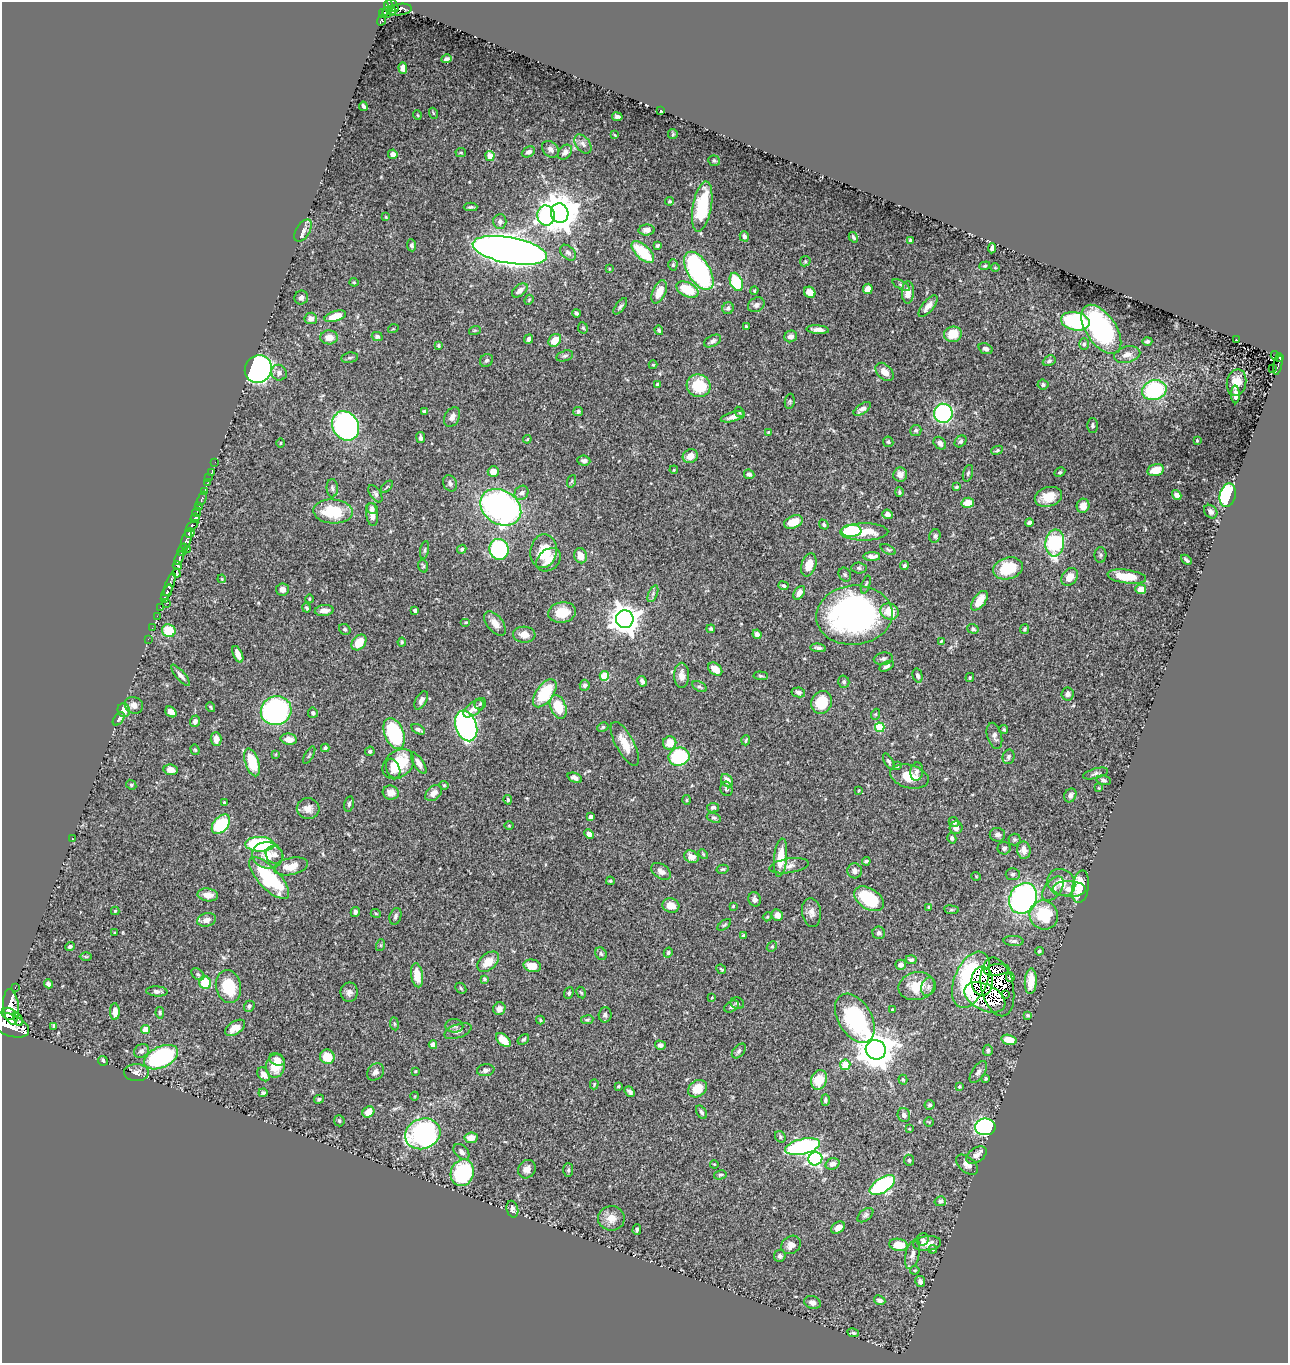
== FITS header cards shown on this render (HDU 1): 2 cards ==
NAXIS1  =                 1286
NAXIS2  =                 1361

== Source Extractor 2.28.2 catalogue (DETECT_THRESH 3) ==
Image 1286 x 1361 px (HDU 1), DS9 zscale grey, 1 PNG px = 1 image px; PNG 1290 x 1365 px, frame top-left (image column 1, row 1361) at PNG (2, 2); each listed source drawn as its Kron ellipse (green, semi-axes under 4 px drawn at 4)
Background 0.407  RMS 0.016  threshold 0.0489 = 3 sigma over >= 5 px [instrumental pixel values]
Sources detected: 497; all 497 listed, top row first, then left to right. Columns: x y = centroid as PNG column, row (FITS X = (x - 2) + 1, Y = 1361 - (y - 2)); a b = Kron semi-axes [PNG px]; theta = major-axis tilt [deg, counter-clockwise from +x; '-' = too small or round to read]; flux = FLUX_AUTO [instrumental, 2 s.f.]
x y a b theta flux
393 5 8 4 -59 360
388 6 6 4 -87 310
400 9 12 5 6 290
392 11 4 3 - 78
387 12 5 3 - 120
383 13 5 2 - 69
381 20 5 4 - 120
447 59 5 3 - 2.5
403 68 6 4 -88 5.1
363 106 5 3 - 2.4
661 111 3 3 - 1.2
433 113 5 3 - 1
417 115 5 3 - 0.84
617 117 5 3 - 3
673 134 5 4 - 1.3
615 135 3 3 - 0.91
583 144 11 7 -52 4.1
550 149 9 7 -44 5
461 152 5 4 - 1.6
528 152 7 5 27 4.8
565 152 8 6 49 5.1
393 154 5 4 - 4.5
490 156 5 4 - 13
714 161 6 5 - 1.6
670 201 4 3 - 1.5
471 207 7 4 2 2.1
702 207 25 9 80 56
560 213 10 8 -76 2800
546 216 10 8 -86 180
386 217 4 4 - 1
500 221 7 6 - 4.2
647 230 8 5 4 5.4
303 231 12 6 58 5.1
744 236 5 4 - 3.3
853 237 6 3 -58 1.8
910 240 4 3 - 1.6
411 245 6 4 -84 2.6
657 246 4 3 - 2
992 248 5 4 - 4.3
510 250 38 13 -10 2200
643 252 14 7 -44 43
568 253 9 6 -43 4.1
805 261 5 5 - 1.5
673 265 5 4 - 1.6
985 266 5 4 - 1.3
995 268 4 3 - 0.87
609 269 4 3 - 1
699 271 21 11 -58 200
354 282 4 4 - 0.99
736 282 9 6 -67 48
901 285 9 4 -26 1.9
868 289 5 5 - 6.7
520 290 9 5 38 6.4
687 290 12 7 -25 37
754 291 4 3 - 1.1
659 292 12 6 66 15
810 292 6 5 - 10
908 292 11 6 88 9.5
301 298 7 6 - 3.7
529 300 5 4 - 1.3
756 305 9 7 31 3.7
620 306 9 4 53 2.5
928 306 13 5 50 6.7
728 308 6 5 - 3.3
576 313 4 3 - 1.9
335 316 11 5 17 20
311 318 6 6 - 5.7
1075 321 14 9 -11 100
746 327 4 3 - 1.6
583 328 5 5 - 1.7
393 329 5 3 - 1
1101 329 28 15 -56 160
475 330 6 4 18 1.4
659 330 5 4 - 1.8
818 330 11 4 -4 5.7
953 334 9 7 15 21
791 336 6 5 - 4.9
329 337 9 7 -2 12
377 337 5 4 - 2.3
528 339 5 4 - 3.5
555 340 7 5 48 14
1237 340 3 2 - 0.83
713 341 9 5 28 3.8
1147 341 5 4 - 2.6
1084 344 6 5 - 1.9
438 345 4 4 - 1.6
986 349 7 5 -22 3.1
1127 355 13 8 13 8.6
1275 355 4 2 - 12
565 356 9 5 17 2.4
350 358 8 5 9 2.1
1280 358 4 3 - 67
486 360 7 6 - 3
1049 361 7 5 28 2.8
1278 364 11 4 79 160
653 365 4 4 - 1.1
1272 368 2 2 - 5.4
258 369 14 13 - 530
885 372 11 7 -46 10
279 373 8 7 - 4.7
1236 383 13 9 79 17
658 385 4 3 - 2.9
1043 385 5 5 - 2.4
699 386 12 11 - 41
1154 390 12 10 14 110
1235 394 9 4 -88 4.4
790 401 8 5 84 2
862 409 10 5 35 5.1
578 411 5 4 - 2.2
425 412 4 4 - 2.8
739 412 5 3 - 1.3
943 413 9 9 - 170
452 417 10 7 61 5.9
733 417 12 4 16 6.3
346 426 15 12 -59 310
1092 426 7 5 90 2.7
916 430 5 5 - 2.1
768 432 3 3 - 0.97
421 438 5 4 - 3.3
527 439 4 3 - 1.2
1197 440 2 2 - 0.84
960 441 6 5 - 2.7
888 442 5 5 - 1.7
280 443 4 3 - 1
940 443 7 5 -46 4.4
997 450 6 3 22 1.6
690 456 8 6 29 9.7
584 461 6 5 - 3.9
215 462 2 2 - 5.1
674 470 4 3 - 0.88
1155 470 8 6 14 17
493 472 5 5 - 13
1060 472 6 4 28 1.5
211 473 3 2 - 8.8
968 473 8 5 74 2.2
749 474 5 4 - 3.3
900 475 7 7 - 6.9
209 478 2 2 - 6.2
572 481 6 4 71 1.2
207 483 2 2 - 10
450 483 8 6 -65 3.5
387 487 7 3 45 1.3
956 487 4 3 - 2
332 488 9 5 -87 2.8
204 491 2 2 - 38
899 492 5 3 - 1.7
521 493 7 6 - 3.9
375 494 10 5 -55 3.2
1177 495 5 4 - 6.3
1228 495 12 8 77 120
1048 497 14 9 15 18
202 499 7 3 65 150
968 503 6 5 - 16
1083 506 7 6 - 9.3
198 507 4 3 - 180
501 507 22 17 -33 380
372 508 6 5 - 3.9
333 511 19 12 -4 50
197 512 5 3 - 170
1211 512 7 6 - 4
372 514 11 6 -85 9
887 514 5 5 - 6.6
195 518 5 3 - 310
793 522 9 6 23 21
1029 523 4 3 - 3.2
824 524 5 4 - 2
192 526 7 4 44 400
851 531 10 6 1 84
864 532 24 8 1 26
189 533 5 4 - 510
935 536 7 5 69 3.1
187 539 11 4 73 390
1055 543 13 9 83 110
187 549 3 2 - 61
462 549 5 4 - 2.1
499 549 10 9 - 140
888 549 8 4 -27 1.9
182 550 6 4 67 220
425 550 9 3 79 1.6
543 551 17 13 81 36
1100 555 8 6 90 2.3
581 556 8 6 -70 11
872 556 8 4 0 6.5
179 558 7 3 67 230
549 560 13 10 41 10
1186 560 6 3 -41 2.3
809 565 12 7 72 14
177 566 4 4 - 190
423 566 6 5 - 1.7
904 566 5 4 - 1.8
859 568 7 5 -2 2.3
1008 568 15 10 16 42
176 573 4 3 - 70
845 575 7 6 - 2.2
1070 577 9 7 50 12
1127 577 19 6 -8 31
222 579 4 3 - 0.94
170 584 12 4 71 560
866 584 9 4 71 2.2
784 586 5 3 - 1.7
282 589 6 6 - 6.1
1141 589 5 5 - 10
167 592 8 4 60 340
799 593 7 5 58 6.2
653 594 9 4 68 3
164 598 4 3 - 210
309 599 4 3 - 1.1
980 601 11 6 54 22
166 603 2 2 - 22
160 607 4 2 - 17
307 608 5 3 - 1.7
415 610 4 3 - 2.2
324 611 9 5 5 7
889 611 9 8 - 22
562 612 14 10 9 25
854 615 38 29 5 350
157 616 2 2 - 12
625 619 9 9 - 1500
466 622 5 4 - 1.3
495 623 14 7 -51 9
152 628 2 2 - 7.1
345 629 6 5 - 2
711 629 4 3 - 2
973 629 6 4 -20 2.3
1024 629 5 4 - 2.4
169 631 7 6 - 32
757 634 5 4 - 4.9
524 635 11 8 -5 9
148 639 2 2 - 7.9
941 641 4 3 - 1.2
359 642 9 6 50 22
402 642 4 4 - 1.4
818 648 8 4 -7 3
238 654 9 4 -66 7.7
883 659 9 6 8 3.2
887 666 8 4 30 3.7
715 669 8 5 -39 13
181 675 13 4 -49 5
682 675 13 7 89 8.5
604 676 5 5 - 49
761 676 7 4 -4 1.7
918 676 7 5 -74 3.1
970 678 4 3 - 1.3
642 681 5 4 - 3.1
844 682 6 5 - 2.2
585 685 5 5 - 3.2
699 687 8 4 -29 2
798 692 7 5 -10 3.3
545 693 16 8 54 56
1068 694 6 6 - 3.8
421 700 10 5 61 6.2
822 702 11 10 - 31
480 704 6 5 - 2.2
134 705 9 8 - 6.2
210 707 5 3 - 1.4
558 707 12 7 -68 33
474 709 12 6 36 10
124 710 7 6 - 13
276 711 15 14 - 230
171 712 6 4 -38 7.6
313 713 5 5 - 2.1
876 714 5 3 - 1.1
119 719 7 4 52 3.6
195 721 6 5 - 4.4
466 726 16 10 -72 290
603 727 6 4 28 1.6
880 727 5 4 - 53
418 729 7 4 -29 4.1
1004 730 5 4 - 1.6
394 733 16 9 -68 120
994 736 13 7 -75 5.4
216 739 7 5 -88 8.6
289 739 8 5 -11 9.2
746 740 5 3 - 1.6
670 743 7 6 - 15
625 744 24 9 -62 18
325 748 4 3 - 2.5
195 750 5 4 - 1.6
370 751 5 4 - 1.6
276 754 4 2 - 0.86
309 755 10 3 60 1.5
679 757 10 9 - 82
1009 757 7 6 - 2.7
889 761 9 4 -60 2.4
252 762 14 6 -71 34
419 763 12 5 -58 6.1
398 764 17 13 41 51
897 766 4 3 - 1.5
393 769 10 6 -68 10
171 770 7 5 -7 6.3
917 772 9 6 82 3.8
1095 773 13 5 15 3.1
909 777 19 11 -15 20
575 778 7 4 -23 4.3
1104 780 7 4 -12 2.8
727 781 7 5 -54 10
131 785 5 4 - 1.6
444 785 5 4 - 1.3
1099 788 4 3 - 1.1
726 789 7 6 - 2.9
859 790 4 3 - 0.87
391 793 8 7 - 6.8
434 793 9 6 41 7.2
1070 795 7 6 - 5.3
508 800 5 4 - 1.6
687 800 5 3 - 1.2
224 803 4 3 - 1.3
349 804 8 4 77 2.5
713 808 6 5 - 2.4
308 809 11 10 - 7.9
591 817 4 4 - 4.7
714 818 7 4 -20 2.1
954 822 5 4 - 2.6
221 824 11 7 49 73
509 825 4 3 - 0.89
956 828 6 6 - 4.6
589 834 5 4 - 4.7
997 835 8 7 - 3.6
952 838 5 4 - 2.5
72 839 3 3 - 0.98
1015 839 6 6 - 2.1
260 844 15 7 -1 99
1004 848 6 6 - 3.1
1024 850 8 6 -82 9
703 854 6 3 -46 1.2
268 855 15 13 -14 16
275 855 9 8 - 5.4
691 857 7 6 - 8.8
781 858 19 6 84 28
866 861 4 3 - 2.2
291 866 17 8 12 15
789 866 20 7 8 7.5
723 869 6 4 12 1.7
661 871 11 7 -35 5.8
855 871 7 7 - 4.2
1013 874 7 6 - 2.9
976 876 5 3 - 0.84
269 878 27 10 -47 98
610 881 4 3 - 1.3
1061 883 14 13 - 14
1080 887 16 8 81 38
1053 889 14 8 52 8.5
1070 889 16 8 -3 8.5
208 895 10 6 -8 11
1023 898 16 13 60 280
755 899 7 6 - 3.5
869 899 16 10 -34 57
671 905 8 7 - 11
733 906 3 3 - 1.1
929 907 3 3 - 1.4
951 910 7 3 -7 1.4
115 911 4 4 - 1.4
355 912 5 4 - 3.8
811 912 14 9 -82 7.7
376 914 5 3 - 0.95
777 915 6 5 - 5.8
1044 915 15 14 - 45
395 916 8 5 73 3.1
767 917 4 3 - 1
207 920 9 6 15 7.6
724 925 8 4 35 1.5
115 933 3 3 - 1.3
879 933 6 6 - 3.4
744 936 4 3 - 3
1013 941 10 5 -2 3.3
381 945 6 4 71 1.5
70 946 5 4 - 2.5
772 947 6 4 49 1.8
1039 951 4 4 - 1.6
668 953 5 4 - 1.7
601 954 6 5 - 2.3
86 957 6 4 -1 1.4
911 960 5 4 - 2.4
488 962 12 8 41 14
901 965 5 5 - 5.3
532 966 8 6 -13 13
721 969 5 3 - 1.3
997 970 13 5 9 8.2
198 974 7 5 -39 2.3
417 975 12 6 -82 19
1010 977 5 4 - 5.1
484 979 4 4 - 2
971 980 30 16 67 160
982 981 14 10 -89 20
1031 981 13 6 87 17
205 983 6 6 - 34
48 984 5 4 - 3.1
228 986 16 12 -77 43
917 986 18 13 12 25
15 987 3 2 - 44
928 987 9 7 68 3.9
997 987 30 16 -78 59
461 988 6 5 - 1.5
157 991 10 5 -3 4.5
349 992 10 8 88 5.3
581 992 6 4 -61 1.5
569 993 6 4 67 2.2
1005 995 3 2 - 310
985 997 22 13 -26 59
712 998 3 2 - 0.87
737 1003 7 5 -23 2.7
249 1006 6 5 - 2
11 1007 18 8 -84 2300
732 1007 8 5 28 3.8
499 1009 6 6 - 6.3
892 1010 3 3 - 2.2
115 1012 8 4 -89 9.1
160 1013 6 4 -80 2.1
9 1014 7 5 -21 1000
605 1015 7 6 - 3.8
1027 1015 4 3 - 1.5
855 1018 27 16 -59 110
18 1019 7 3 -63 190
540 1020 4 3 - 1.3
587 1020 6 4 7 1.9
394 1024 6 3 -82 1.3
9 1025 21 11 -22 2900
54 1026 4 3 - 1.5
454 1026 9 7 -4 3.3
235 1028 11 6 34 15
146 1030 4 4 - 21
458 1031 14 6 19 5.2
523 1039 6 4 38 1.8
503 1040 8 5 -44 17
1009 1040 8 5 -14 16
433 1045 4 4 - 8.7
660 1045 5 4 - 3.2
876 1050 10 9 - 2500
988 1050 5 5 - 2.6
141 1051 8 6 35 3.9
739 1051 9 5 48 2.8
161 1057 18 10 25 170
327 1057 7 7 - 22
277 1059 8 6 -24 5.4
103 1061 5 4 - 2.8
845 1065 5 5 - 20
275 1066 12 9 80 19
486 1070 9 6 9 3.3
415 1071 3 2 - 1
376 1072 9 7 44 4.4
978 1072 12 6 57 4.7
136 1073 12 8 -2 5.7
264 1074 7 5 -55 7
986 1078 3 3 - 1.5
819 1080 10 8 70 27
903 1080 5 4 - 1.6
594 1084 5 3 - 1.2
618 1086 3 3 - 1.5
959 1087 4 3 - 1.7
697 1089 10 8 36 20
630 1092 6 3 -49 3.5
263 1093 4 3 - 1.9
415 1096 4 3 - 0.88
319 1099 5 4 - 2
825 1100 6 4 89 2.1
930 1105 5 5 - 2.4
368 1112 6 5 - 13
701 1112 7 4 -58 2.5
904 1115 7 6 - 4.6
339 1121 5 5 - 2
929 1122 4 4 - 1.1
985 1127 10 8 -1 260
909 1129 3 3 - 0.85
423 1134 18 15 21 190
780 1137 6 5 - 1.8
471 1138 7 5 6 10
803 1146 18 7 12 180
461 1152 9 6 -46 4.6
976 1155 11 7 36 6.1
815 1159 7 6 - 210
909 1160 5 5 - 2.2
714 1164 4 3 - 0.95
832 1164 7 5 19 5
967 1165 13 7 -41 5.7
527 1169 10 8 54 7.1
568 1170 7 5 88 2.1
462 1173 14 11 71 110
720 1175 6 4 14 1.9
882 1185 14 7 34 150
940 1201 5 5 - 2.5
512 1209 8 5 -75 3.5
865 1215 9 5 39 2.8
611 1218 13 12 - 12
838 1228 7 5 32 7.7
637 1230 5 3 - 1.9
923 1240 6 6 - 2.7
927 1243 14 7 5 10
791 1245 10 8 34 7.4
898 1245 9 6 -8 22
933 1249 4 3 - 1.6
912 1254 15 7 75 6.7
780 1256 6 5 - 2.8
915 1270 4 3 - 1.1
920 1281 5 5 - 4.7
880 1300 6 4 -26 3.7
812 1302 8 6 -16 5.8
853 1333 6 4 -12 2.2
At the frame edge (FLAGS 8, measured only in part): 1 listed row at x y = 9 1025